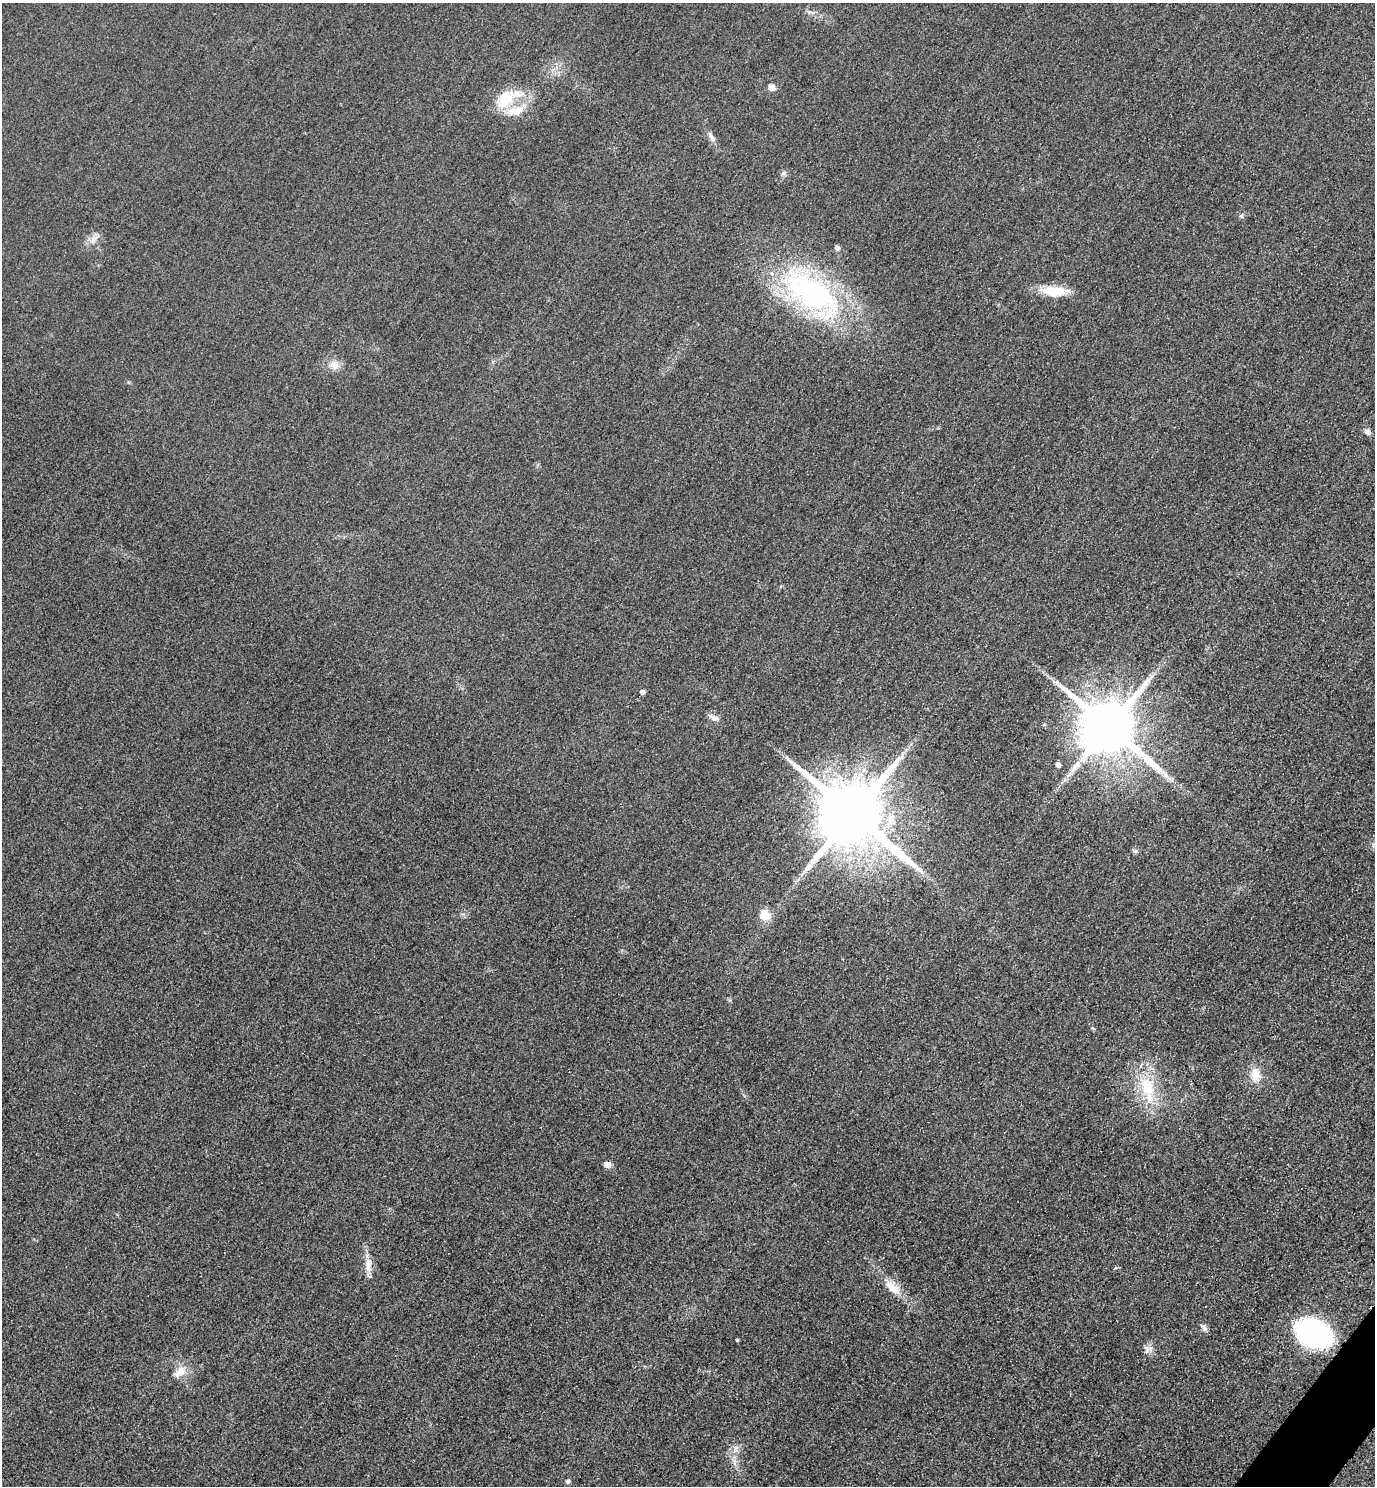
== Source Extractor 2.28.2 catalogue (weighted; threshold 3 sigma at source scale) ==
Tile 6 of 4 x 4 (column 2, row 2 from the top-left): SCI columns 1697-3069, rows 2998-4481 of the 5996 x 5993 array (HDU 1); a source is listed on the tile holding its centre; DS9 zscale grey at full resolution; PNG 1377 x 1488 px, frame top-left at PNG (2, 3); no overlay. Shown black and unused: <1% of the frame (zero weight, under 3 of 4 exposures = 3% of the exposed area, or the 3 px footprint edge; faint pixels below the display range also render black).
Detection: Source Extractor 2.28.2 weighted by HDU 2 'WHT'; one run over the whole footprint, this tile lists its part. Background 0.0504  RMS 0.017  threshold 0.0749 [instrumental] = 3 sigma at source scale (4.5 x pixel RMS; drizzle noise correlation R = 1.50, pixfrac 1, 0.05/0.05 arcsec/px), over >= 5 px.
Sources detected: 32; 1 inside a brighter listed object's ellipse — not listed separately; the other 31 listed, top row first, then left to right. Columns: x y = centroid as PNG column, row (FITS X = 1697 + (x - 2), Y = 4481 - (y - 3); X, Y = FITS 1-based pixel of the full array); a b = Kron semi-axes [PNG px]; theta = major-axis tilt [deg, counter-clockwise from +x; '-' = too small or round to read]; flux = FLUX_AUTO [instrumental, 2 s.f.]
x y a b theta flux
772 87 9 8 - 9.1
505 100 31 16 38 62
712 137 14 6 -60 7.6
784 173 7 4 71 3.4
1241 216 7 5 53 3
93 239 12 7 66 9.8
837 248 5 5 - 7.1
1054 291 33 12 -3 41
812 293 92 40 -35 370
334 365 14 13 - 15
1367 432 8 7 - 6.9
642 692 4 4 - 7.2
714 717 16 6 -27 8.2
1109 727 16 14 -35 13000
1058 765 5 5 - 6.9
1069 774 13 5 41 8.2
853 814 19 17 -40 20000
1135 851 6 6 - 3.2
764 915 12 12 - 26
1255 1074 17 13 -87 25
1147 1087 37 20 -73 79
607 1164 9 8 - 7.6
368 1265 21 9 -90 18
892 1287 25 11 -43 27
1204 1328 10 6 -64 6.1
1314 1333 35 23 -20 280
737 1340 3 3 - 2.5
1147 1350 12 6 90 7.6
179 1372 21 11 43 20
736 1448 9 7 -8 7.1
568 1481 5 5 - 5.1